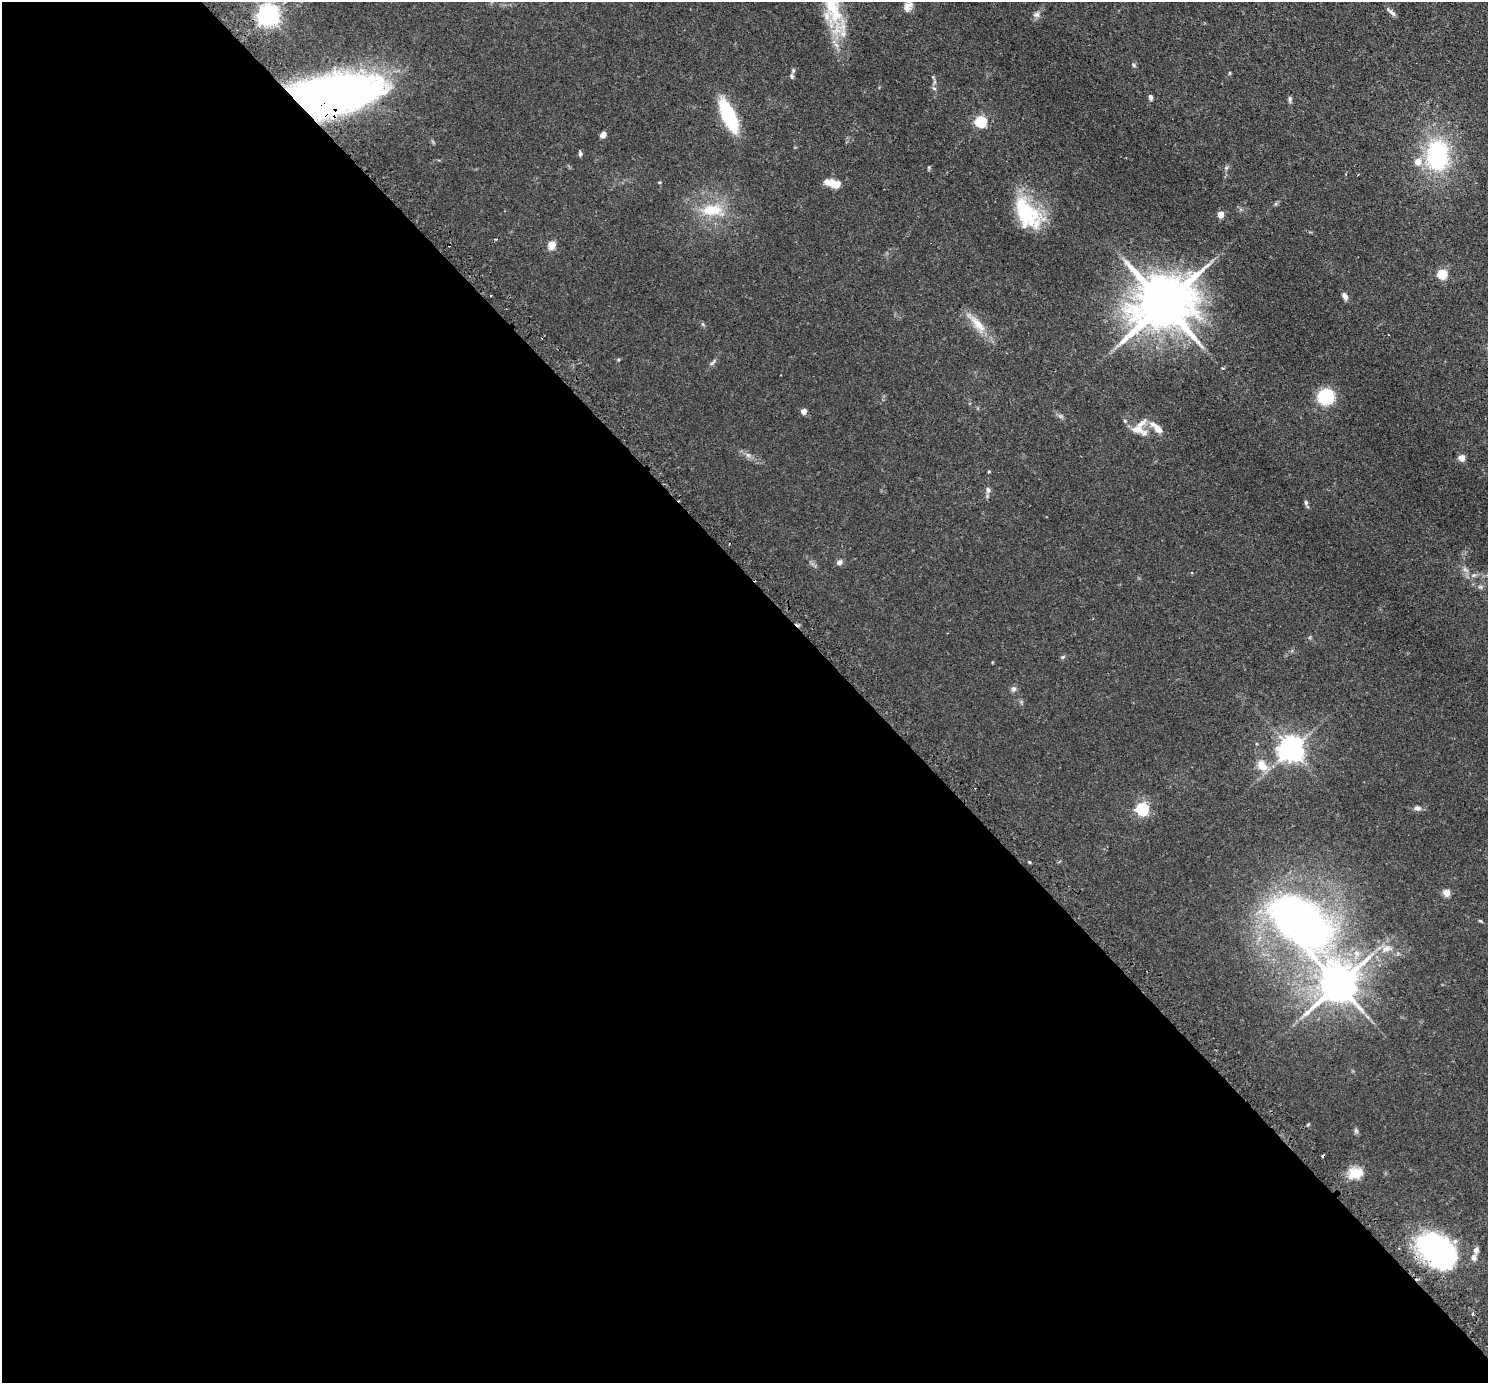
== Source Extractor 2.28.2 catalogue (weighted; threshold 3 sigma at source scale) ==
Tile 9 of 4 x 4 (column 1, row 3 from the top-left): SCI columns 50-1535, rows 1567-2947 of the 6041 x 6039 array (HDU 1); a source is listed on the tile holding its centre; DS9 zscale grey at full resolution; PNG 1490 x 1385 px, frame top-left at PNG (2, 2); no overlay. Shown black and unused: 58% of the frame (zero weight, under 2 of 3 exposures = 4% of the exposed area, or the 3 px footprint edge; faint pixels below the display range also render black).
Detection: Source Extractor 2.28.2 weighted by HDU 2 'WHT'; one run over the whole footprint, this tile lists its part. Background 0.0806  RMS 0.0067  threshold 0.0301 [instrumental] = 3 sigma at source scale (4.5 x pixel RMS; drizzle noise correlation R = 1.50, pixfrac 1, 0.05/0.05 arcsec/px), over >= 5 px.
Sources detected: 68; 3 cosmic-ray / hot-pixel residue — not listed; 5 inside a brighter listed object's ellipse — not listed separately; the other 60 listed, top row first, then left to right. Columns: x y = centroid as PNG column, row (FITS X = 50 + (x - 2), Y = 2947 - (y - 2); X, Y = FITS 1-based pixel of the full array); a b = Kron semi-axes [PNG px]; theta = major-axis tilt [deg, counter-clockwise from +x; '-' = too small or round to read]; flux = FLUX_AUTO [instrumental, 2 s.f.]
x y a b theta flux
832 6 52 21 -68 44
908 6 14 10 65 4.3
1391 12 14 4 -42 2.2
268 15 7 7 - 390
1036 15 9 7 25 2.4
1134 65 6 4 -87 0.9
1230 73 5 3 - 0.61
792 76 8 5 -66 1.3
934 88 6 4 -19 0.9
327 97 76 31 12 440
1150 97 7 4 -77 1.7
1290 99 9 4 89 1.3
729 116 27 10 -66 55
981 121 5 5 - 65
603 135 6 5 - 2.6
580 154 6 4 89 1.3
1437 155 33 23 89 68
835 184 16 10 -10 6.6
712 210 29 15 2 19
1027 213 43 23 -58 41
1221 214 4 4 - 8.8
552 245 5 5 - 16
1442 274 5 5 - 38
491 296 3 2 - 0.67
1345 296 8 5 -61 2.9
1163 304 18 14 34 4100
703 324 6 4 -88 0.8
978 324 30 10 -47 11
712 362 12 4 45 1.6
1223 368 4 3 - 0.63
1326 397 14 13 - 30
804 411 4 4 - 5.5
1152 424 9 7 -36 2.9
1137 430 31 10 -17 8.6
748 455 8 5 -44 1.9
1461 458 4 4 - 12
989 472 3 3 - 2.4
988 490 9 6 -79 1.8
1306 503 7 5 -89 1.2
839 562 7 6 - 2.2
1465 570 7 4 -19 1.4
1480 587 7 4 0 1.2
1063 657 7 5 22 0.97
1013 689 8 6 16 1.6
1291 749 8 7 - 650
1262 765 16 11 -49 8.3
1417 808 9 6 -18 2.1
1142 809 6 5 - 99
1029 862 3 2 - 2.6
1446 893 5 5 - 14
1298 921 62 30 -46 440
1480 921 5 3 - 0.65
1386 949 12 7 27 3.7
1338 984 11 9 44 1800
1308 1124 5 3 - 0.65
1356 1131 6 5 - 1.2
1355 1173 19 14 5 10
1437 1250 43 28 -42 110
1474 1257 9 7 86 2.4
1473 1314 4 3 - 1.1
Overlapping masked pixels (flux is a lower limit): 2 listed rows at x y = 327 97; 1437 1250
Isophote crosses this tile's border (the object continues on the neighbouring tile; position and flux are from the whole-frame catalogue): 1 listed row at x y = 832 6